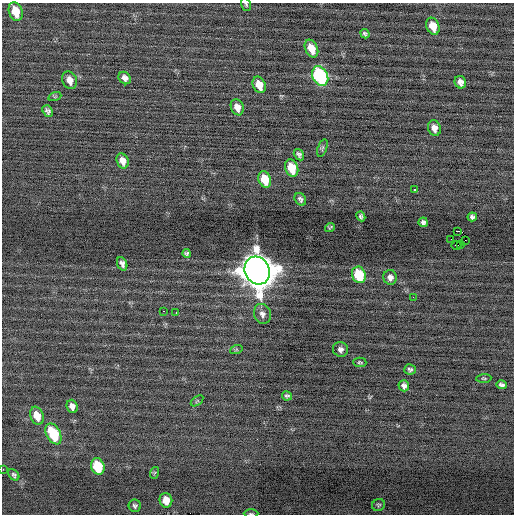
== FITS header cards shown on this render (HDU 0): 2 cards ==
NAXIS1  =                  512 / Axis length
NAXIS2  =                  512 / Axis length

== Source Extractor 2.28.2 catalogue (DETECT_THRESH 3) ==
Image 512 x 512 px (HDU 0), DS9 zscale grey, 1 PNG px = 1 image px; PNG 516 x 516 px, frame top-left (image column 1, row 512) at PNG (2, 3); each listed source drawn as its Kron ellipse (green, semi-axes under 4 px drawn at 4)
Background -0.0721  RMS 0.71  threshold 2.13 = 3 sigma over >= 5 px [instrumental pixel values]
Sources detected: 59; all 59 listed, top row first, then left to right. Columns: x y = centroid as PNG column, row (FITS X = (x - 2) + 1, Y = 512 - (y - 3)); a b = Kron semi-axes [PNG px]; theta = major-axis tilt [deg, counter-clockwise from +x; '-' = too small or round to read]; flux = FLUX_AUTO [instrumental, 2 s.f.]
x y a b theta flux
246 4 6 4 -71 75
16 12 9 6 -70 890
433 26 9 6 -66 730
365 34 5 4 - 100
311 49 9 6 -66 620
320 76 10 7 -65 6400
125 78 7 5 -48 240
70 80 9 7 -70 390
460 82 6 5 - 230
259 85 8 6 -66 640
55 96 7 4 19 66
237 107 8 6 -68 360
48 111 6 5 - 140
434 128 8 6 -74 310
322 148 9 4 71 94
299 155 6 4 -57 120
123 161 8 5 -68 360
292 168 9 6 -71 1100
265 179 8 6 -69 1100
415 190 3 3 - 260
300 199 7 5 -57 120
361 216 5 4 - 97
472 217 5 4 - 120
423 222 5 4 - 120
330 227 5 3 - 43
458 231 2 2 - 2500
451 239 2 2 - 1400
465 240 2 2 - 140
461 244 2 2 - 210
456 245 5 2 - 110
187 254 4 3 - 86
122 264 7 5 -68 170
257 270 14 12 -64 99000
359 275 8 7 - 2000
390 277 7 6 - 190
413 297 3 2 - 38
163 311 2 2 - 65
176 312 2 2 - 38
262 314 10 8 -70 240
340 349 8 7 - 180
236 350 6 4 19 66
360 362 6 4 -1 72
410 369 6 5 - 110
484 378 7 3 4 58
502 385 5 4 - 120
404 386 5 5 - 170
287 396 5 4 - 100
197 401 7 3 37 55
72 406 7 5 -70 250
37 416 9 6 -70 660
53 434 11 7 -63 2400
98 466 8 6 -72 2000
3 469 2 2 - 110
154 473 6 4 70 55
14 475 6 4 -50 100
166 500 7 6 - 590
378 505 6 6 - 85
135 506 6 6 - 110
251 514 7 3 0 63
At the frame edge (FLAGS 8, measured only in part): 3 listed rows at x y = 246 4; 3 469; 251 514